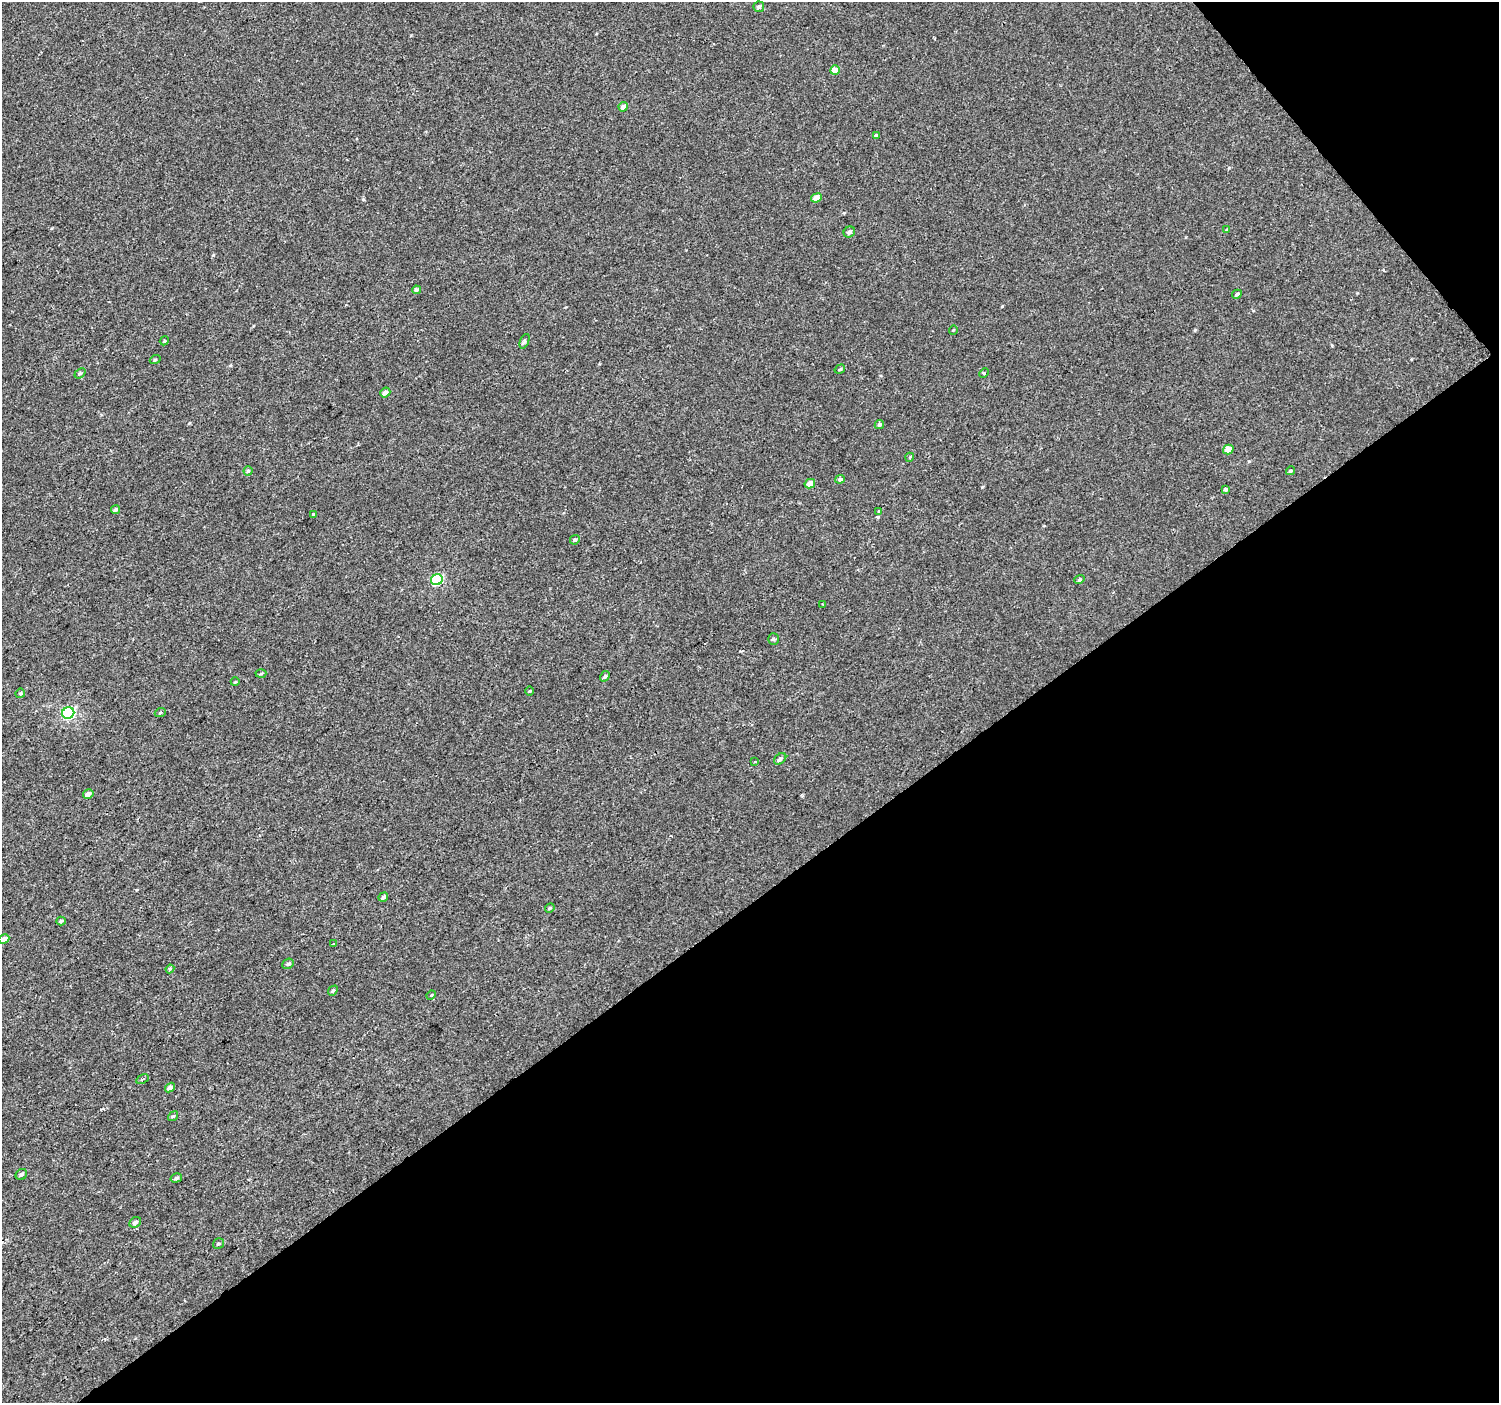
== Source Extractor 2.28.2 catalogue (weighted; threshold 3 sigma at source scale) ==
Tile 12 of 4 x 4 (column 4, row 3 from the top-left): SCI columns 4497-5993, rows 1604-3004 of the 5993 x 5943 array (HDU 1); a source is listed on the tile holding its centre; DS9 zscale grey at full resolution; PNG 1501 x 1405 px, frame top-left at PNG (2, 2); each listed source drawn as its Kron ellipse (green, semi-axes under 4 px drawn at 4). Shown black and unused: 38% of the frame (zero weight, under 2 of 3 exposures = <1% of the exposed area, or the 3 px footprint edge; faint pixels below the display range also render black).
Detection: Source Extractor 2.28.2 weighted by HDU 2 'WHT'; one run over the whole footprint, this tile lists its part. Background 3.04e-04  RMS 0.0042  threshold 0.019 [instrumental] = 3 sigma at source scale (4.5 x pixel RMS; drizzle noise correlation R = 1.50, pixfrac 1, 0.0396/0.0396 arcsec/px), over >= 5 px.
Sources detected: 59; all 59 listed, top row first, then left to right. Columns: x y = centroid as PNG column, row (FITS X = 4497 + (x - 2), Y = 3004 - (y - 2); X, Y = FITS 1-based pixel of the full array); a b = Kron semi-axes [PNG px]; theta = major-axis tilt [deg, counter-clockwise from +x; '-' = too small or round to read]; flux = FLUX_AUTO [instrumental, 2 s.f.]
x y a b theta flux
759 7 5 5 - 1
835 70 5 4 - 5.4
623 107 5 4 - 2.2
877 135 4 3 - 0.81
816 198 5 4 - 2.6
1227 230 4 4 - 0.58
849 232 6 5 - 1.2
416 290 4 3 - 1.7
1237 294 5 3 - 0.74
953 330 4 3 - 0.3
164 341 5 3 - 0.41
525 341 8 4 66 0.79
155 360 5 3 - 0.44
840 369 5 3 - 0.55
80 373 6 4 38 0.6
984 373 5 3 - 0.45
385 393 5 4 - 1.9
879 425 5 4 - 0.73
1228 449 5 4 - 5.6
910 457 4 3 - 0.31
248 471 5 4 - 0.69
1290 471 5 4 - 0.59
840 479 5 4 - 1
810 484 5 4 - 3.3
1226 489 3 3 - 2.4
116 509 4 3 - 0.74
879 511 3 3 - 2.6
313 514 3 3 - 1.4
575 540 5 4 - 0.67
437 580 6 5 - 29
1079 580 5 4 - 0.62
823 604 2 2 - 0.38
773 639 5 5 - 0.65
261 674 5 3 - 0.49
605 676 5 4 - 0.69
235 682 4 3 - 0.32
530 691 5 3 - 0.37
20 693 5 4 - 0.49
68 713 6 5 - 49
160 713 5 3 - 0.43
780 759 7 5 38 1
755 762 4 2 - 0.36
88 794 5 4 - 1.9
383 897 5 4 - 0.87
550 908 5 4 - 0.52
61 921 5 3 - 0.7
4 939 5 4 - 2.5
334 944 3 3 - 0.38
288 964 6 5 - 0.93
170 969 4 4 - 0.6
333 991 5 4 - 0.66
431 995 5 4 - 0.42
142 1079 6 3 27 0.62
170 1088 5 4 - 1.6
173 1116 5 4 - 0.55
21 1174 6 5 - 0.93
176 1178 6 4 16 0.78
135 1222 6 5 - 1.3
218 1244 6 5 - 0.76
Isophote crosses this tile's border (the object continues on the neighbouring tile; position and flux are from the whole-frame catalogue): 1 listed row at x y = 4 939